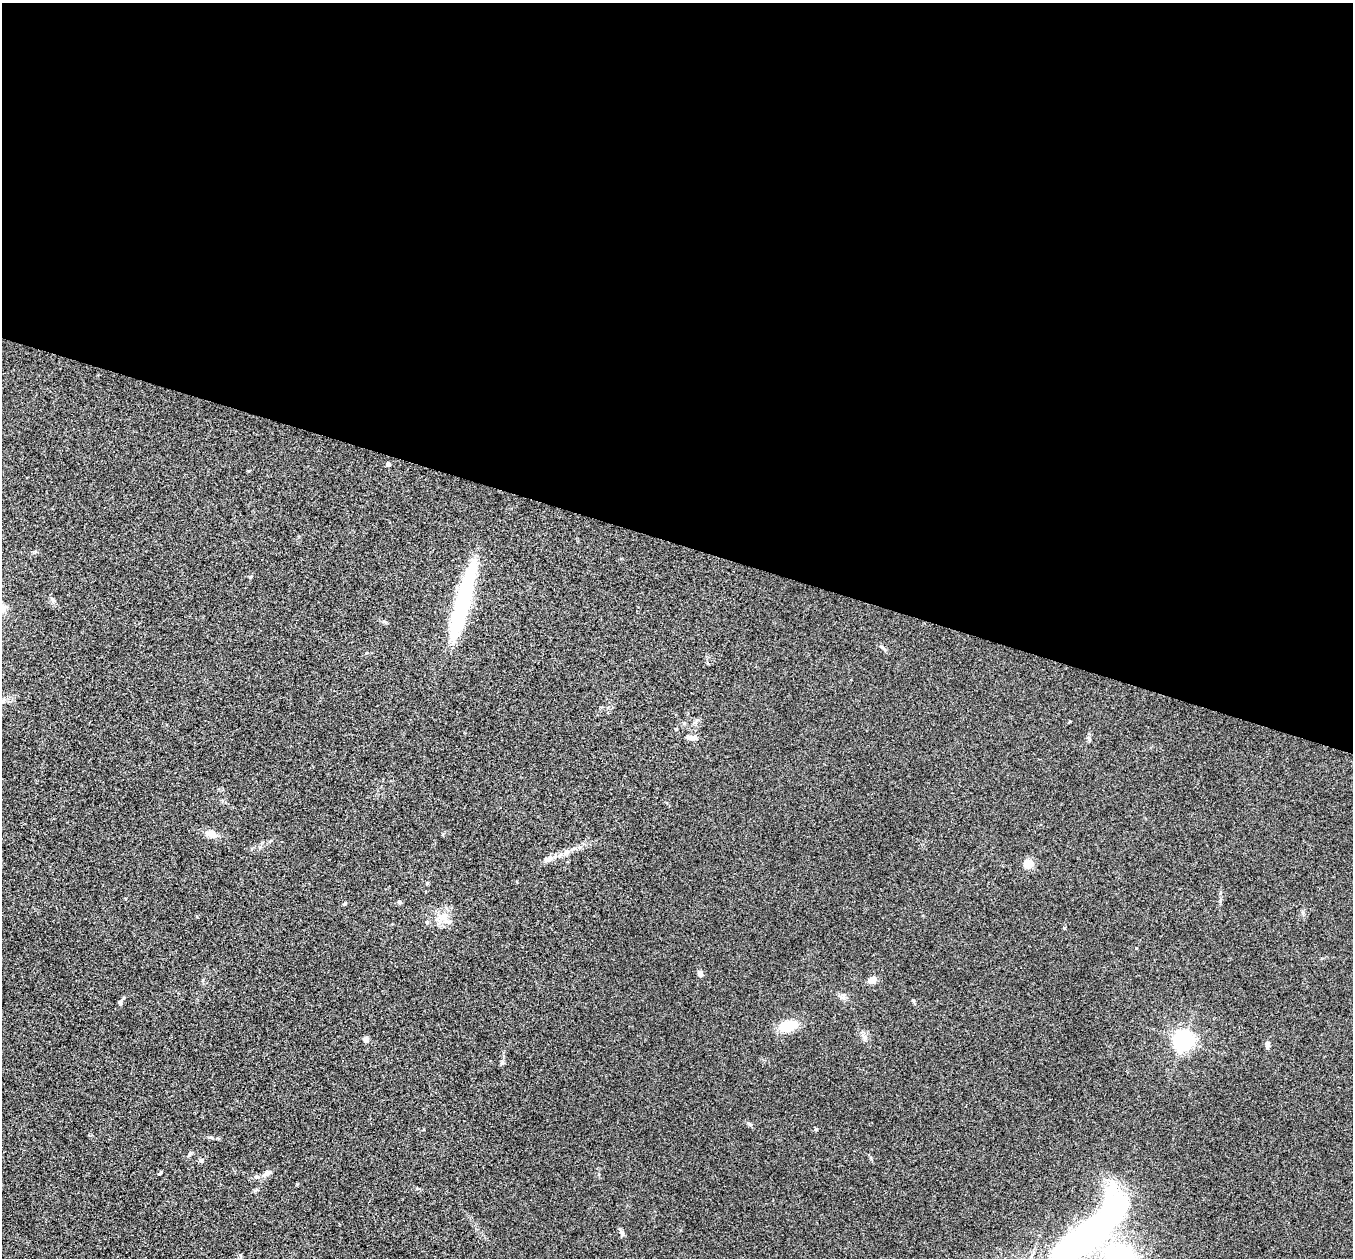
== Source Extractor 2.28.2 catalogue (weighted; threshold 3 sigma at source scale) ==
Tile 3 of 4 x 4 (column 3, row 1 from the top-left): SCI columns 2716-4066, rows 3912-5167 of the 5434 x 5444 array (HDU 1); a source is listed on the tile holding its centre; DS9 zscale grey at full resolution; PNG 1355 x 1260 px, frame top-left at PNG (2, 3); no overlay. Shown black and unused: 43% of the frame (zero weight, under 3 of 4 exposures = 2% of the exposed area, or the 3 px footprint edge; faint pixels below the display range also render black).
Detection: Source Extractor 2.28.2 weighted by HDU 2 'WHT'; one run over the whole footprint, this tile lists its part. Background 0.106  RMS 0.013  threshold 0.0569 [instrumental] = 3 sigma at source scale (4.5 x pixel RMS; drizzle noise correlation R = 1.50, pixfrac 1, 0.05/0.05 arcsec/px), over >= 5 px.
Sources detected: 38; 4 inside a brighter object's white glare — not listed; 2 inside a brighter listed object's ellipse — not listed separately; the other 32 listed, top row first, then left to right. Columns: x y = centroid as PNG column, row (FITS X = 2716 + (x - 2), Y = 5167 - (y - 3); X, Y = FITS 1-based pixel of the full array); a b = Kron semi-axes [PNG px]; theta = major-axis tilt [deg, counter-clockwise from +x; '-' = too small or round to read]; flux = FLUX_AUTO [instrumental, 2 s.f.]
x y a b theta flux
388 464 4 4 - 5.6
250 577 5 4 - 1.3
2 609 15 10 38 9.9
457 622 57 16 68 85
883 648 13 4 -46 2.7
695 722 11 4 49 3.2
691 738 14 6 -5 6.3
1088 738 6 4 19 1.9
211 834 12 8 -15 11
548 859 13 7 22 6.7
1029 864 12 10 -21 12
427 883 5 3 - 1.2
399 902 6 5 - 2.4
345 903 5 4 - 1.5
444 917 14 12 58 15
1136 948 4 3 - 1.1
700 973 7 5 -73 4.6
872 980 7 5 33 13
843 997 9 4 -9 3.3
120 1001 7 5 54 2.3
788 1026 17 10 14 31
864 1037 9 4 -55 3.6
366 1039 4 4 - 19
1183 1041 6 6 - 650
1267 1045 10 5 88 4.2
502 1062 6 5 - 2.1
749 1124 7 4 -45 2
190 1154 7 4 58 1.9
201 1161 6 5 - 2.1
160 1173 7 3 59 1.3
267 1173 15 6 31 5.8
1095 1229 112 31 37 440
Isophote crosses this tile's border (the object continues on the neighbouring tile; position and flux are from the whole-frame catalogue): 2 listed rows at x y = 2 609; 1095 1229
Unlisted compact peaks at least as high as the median listed source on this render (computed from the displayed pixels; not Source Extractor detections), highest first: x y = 816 1129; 913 1000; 1064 928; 622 1233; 871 1159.